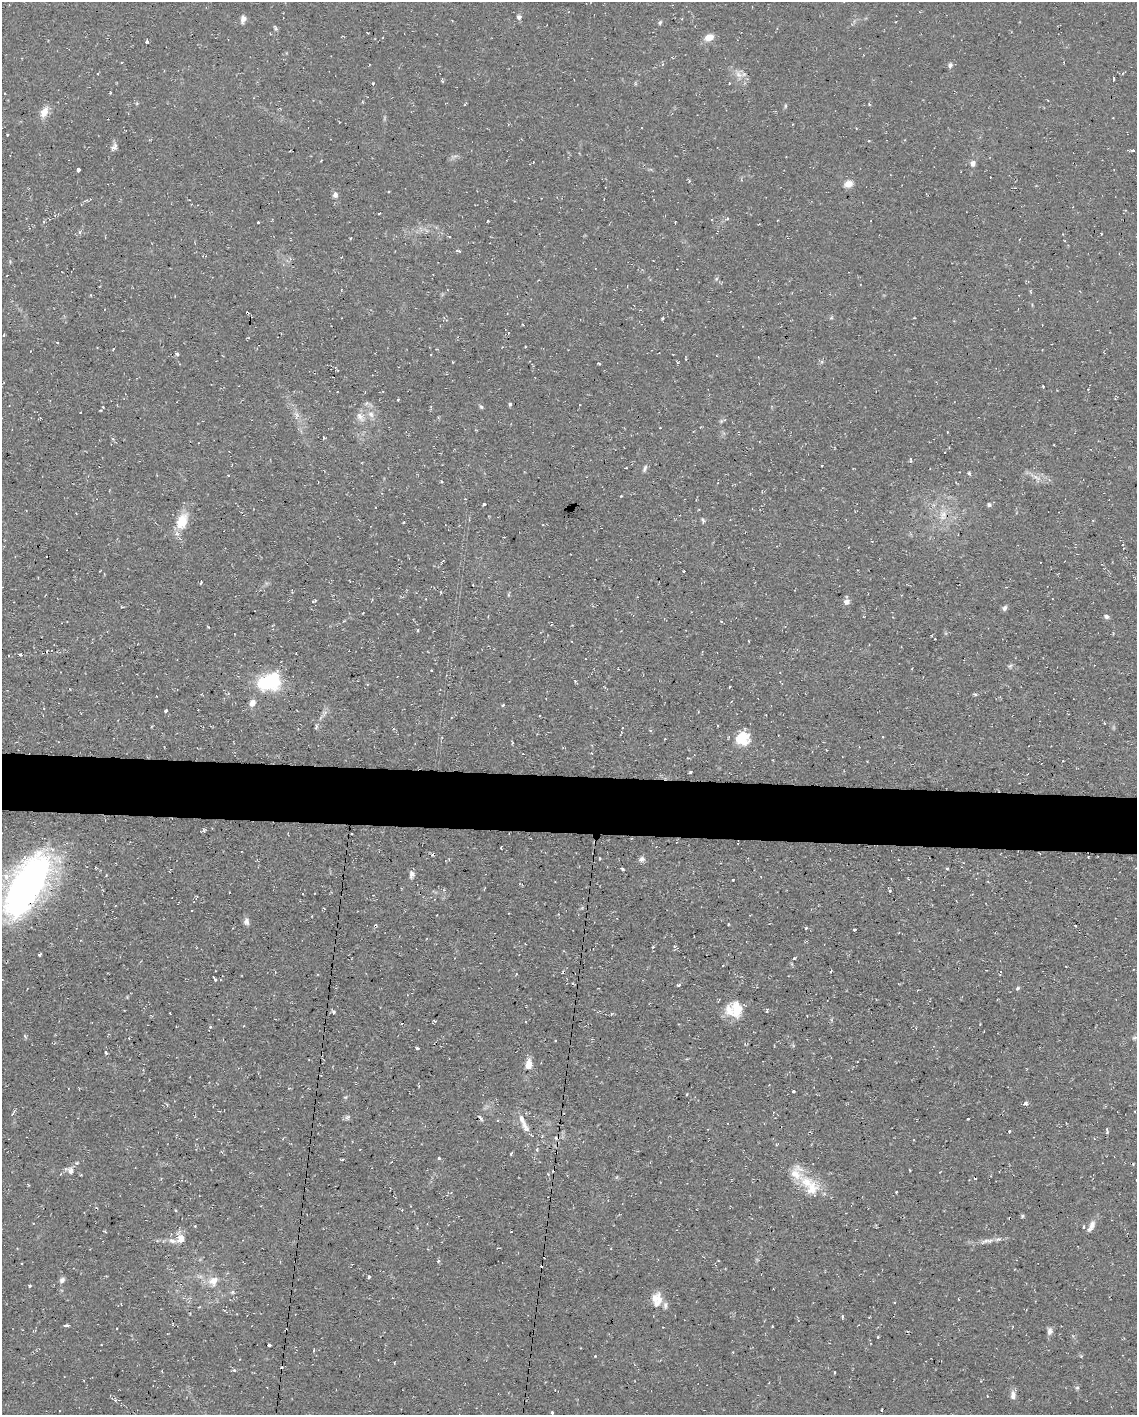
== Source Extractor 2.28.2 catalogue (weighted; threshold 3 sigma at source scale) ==
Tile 7 of 4 x 3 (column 3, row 2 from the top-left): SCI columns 2269-3403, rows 1630-3042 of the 4537 x 4562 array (HDU 1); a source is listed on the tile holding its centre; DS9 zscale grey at full resolution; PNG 1139 x 1417 px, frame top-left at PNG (2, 2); no overlay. Shown black and unused: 4% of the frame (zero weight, under 2 of 3 exposures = <1% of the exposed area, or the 3 px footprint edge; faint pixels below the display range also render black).
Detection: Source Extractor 2.28.2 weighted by HDU 2 'WHT'; one run over the whole footprint, this tile lists its part. Background 0.112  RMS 0.0077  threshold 0.0345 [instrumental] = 3 sigma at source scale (4.5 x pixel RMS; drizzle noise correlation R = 1.50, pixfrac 1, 0.05/0.05 arcsec/px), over >= 5 px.
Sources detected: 203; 18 cosmic-ray / hot-pixel residue — not listed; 8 inside a brighter listed object's ellipse — not listed separately; the other 177 listed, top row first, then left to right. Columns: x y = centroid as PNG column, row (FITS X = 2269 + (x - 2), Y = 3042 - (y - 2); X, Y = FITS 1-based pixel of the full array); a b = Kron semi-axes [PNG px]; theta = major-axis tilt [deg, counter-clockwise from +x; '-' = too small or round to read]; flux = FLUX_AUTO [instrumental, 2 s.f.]
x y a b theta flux
519 17 6 5 - 2.5
243 19 10 6 78 3.4
660 23 6 4 63 1.2
275 28 9 4 -60 1.4
709 37 11 8 24 7.2
147 41 4 3 - 2.9
950 65 7 6 - 2.1
739 74 13 8 -48 6
1113 79 4 2 - 1.2
373 83 3 2 - 0.73
5 93 3 2 - 0.71
785 106 6 4 89 0.96
44 112 14 9 64 7.6
7 135 3 2 - 0.67
869 141 3 3 - 0.69
114 147 11 6 51 2.9
1133 150 4 3 - 1.7
973 163 7 6 - 3.2
78 170 3 3 - 21
689 181 4 3 - 0.86
848 184 9 7 21 6.3
335 195 8 7 - 2.6
379 213 3 2 - 0.81
487 221 3 3 - 1.9
258 222 3 2 - 1
80 232 5 4 - 1.2
351 238 4 2 - 0.62
458 251 6 3 -21 1.3
7 275 2 2 - 0.55
716 279 6 4 71 1.1
1030 291 7 3 -71 0.83
662 319 3 3 - 0.75
4 335 4 3 - 0.61
57 342 3 2 - 0.77
525 347 3 2 - 0.55
113 349 3 2 - 0.86
177 354 4 3 - 1.7
599 363 4 2 - 0.78
1043 386 3 2 - 0.63
337 391 2 2 - 0.5
398 400 4 3 - 0.69
510 404 5 4 - 1.2
103 407 3 2 - 0.63
481 407 7 4 -61 1.2
80 412 2 2 - 0.69
371 414 10 7 -61 4.5
360 417 15 8 -54 5.7
40 418 2 2 - 0.53
721 421 5 5 - 1.2
947 432 2 2 - 0.66
945 452 3 3 - 3.6
911 460 7 3 -79 0.9
822 466 3 2 - 0.77
645 468 10 4 68 2
969 473 5 4 - 1
228 476 3 2 - 0.74
441 481 3 3 - 1
484 504 3 3 - 1.1
989 505 6 6 - 1.5
943 515 16 8 81 8.1
703 520 7 4 -68 1.3
182 521 23 14 69 17
403 522 3 2 - 0.87
543 525 3 2 - 0.62
443 560 4 3 - 0.84
684 571 3 2 - 0.54
201 583 4 2 - 0.7
473 585 3 2 - 0.72
314 601 5 2 - 1.1
847 602 8 7 - 3.7
122 607 4 3 - 0.66
1005 608 7 5 65 2.2
363 613 3 2 - 0.48
1106 616 6 5 - 2.4
721 621 4 3 - 0.86
552 624 4 2 - 0.83
418 630 3 2 - 1.2
748 641 3 2 - 0.67
47 651 3 2 - 1.1
20 654 3 3 - 2.2
431 670 3 2 - 0.69
575 681 4 3 - 0.9
269 682 25 17 22 52
729 687 3 2 - 0.66
975 694 5 4 - 1
252 703 7 6 - 5.6
503 705 4 3 - 0.77
166 711 3 3 - 3.2
325 712 7 4 19 1.8
539 715 3 2 - 0.76
316 726 7 4 83 1.3
883 737 3 2 - 0.9
741 741 23 14 37 16
523 754 3 2 - 0.42
690 772 3 3 - 1.3
501 847 3 2 - 1.1
1088 857 2 2 - 0.51
599 858 4 2 - 0.57
641 859 9 6 29 2.6
947 868 4 3 - 0.93
622 869 3 3 - 1.4
412 874 9 6 68 3
106 875 4 3 - 0.66
733 880 3 3 - 1.2
26 886 71 30 60 280
890 891 4 4 - 1.3
324 909 4 3 - 0.71
246 921 10 7 -77 2.9
1076 926 3 3 - 1.2
806 928 3 3 - 1.4
855 930 3 2 - 0.79
653 947 4 3 - 0.88
40 954 4 3 - 3.8
794 958 4 3 - 0.91
831 971 4 2 - 0.66
215 979 5 3 - 1.7
678 985 4 3 - 1.4
1018 988 6 4 34 1.3
737 1009 21 13 -80 15
767 1011 5 3 - 0.96
334 1012 4 4 - 1.6
170 1013 3 2 - 0.53
210 1027 4 4 - 1
1134 1038 7 5 16 1.4
417 1048 4 3 - 2
106 1053 4 3 - 1.5
528 1064 13 8 81 7.3
793 1091 3 3 - 2.4
687 1094 4 2 - 0.6
1025 1103 4 4 - 2.6
13 1112 8 2 55 0.94
347 1117 8 6 40 1.8
480 1118 10 4 -50 1.4
522 1119 15 7 -65 5.3
968 1119 3 2 - 0.54
1107 1131 7 3 90 1.2
542 1136 4 2 - 0.65
537 1150 5 3 - 0.97
511 1154 3 2 - 1
439 1158 3 3 - 1
342 1159 5 2 - 0.95
77 1163 5 3 - 0.72
70 1170 14 7 -30 3.9
796 1173 23 19 -76 15
812 1188 23 17 69 17
896 1192 3 3 - 0.84
176 1210 4 3 - 0.76
1022 1216 5 4 - 1
195 1226 3 3 - 0.7
1091 1226 17 7 63 4.9
181 1238 11 10 - 7.1
998 1239 10 5 13 2.6
986 1241 20 5 27 4
438 1261 4 3 - 1.5
22 1263 3 2 - 0.6
368 1277 3 3 - 4.6
62 1280 7 6 - 2.7
213 1281 12 10 38 8.1
29 1285 4 2 - 0.86
233 1292 6 5 - 1.2
657 1299 15 14 - 10
842 1316 4 3 - 1.1
66 1325 6 3 4 1.6
772 1326 2 2 - 0.57
286 1330 3 2 - 0.87
35 1331 5 2 - 0.62
1050 1331 10 7 -88 3.1
269 1345 3 3 - 2.1
595 1356 3 2 - 0.53
1081 1356 4 4 - 0.79
234 1370 4 4 - 1.3
834 1372 3 2 - 0.78
1077 1388 5 5 - 1.2
1013 1395 11 6 -85 3.9
115 1400 6 5 - 1.5
881 1410 3 2 - 0.83
552 1412 3 3 - 1
Overlapping masked pixels (flux is a lower limit): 2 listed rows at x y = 26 886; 286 1330
Isophote crosses this tile's border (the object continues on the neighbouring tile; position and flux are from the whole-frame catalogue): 1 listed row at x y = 26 886
Unlisted compact peaks at least as high as the median listed source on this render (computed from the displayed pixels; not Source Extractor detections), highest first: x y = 1009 1131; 878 1337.